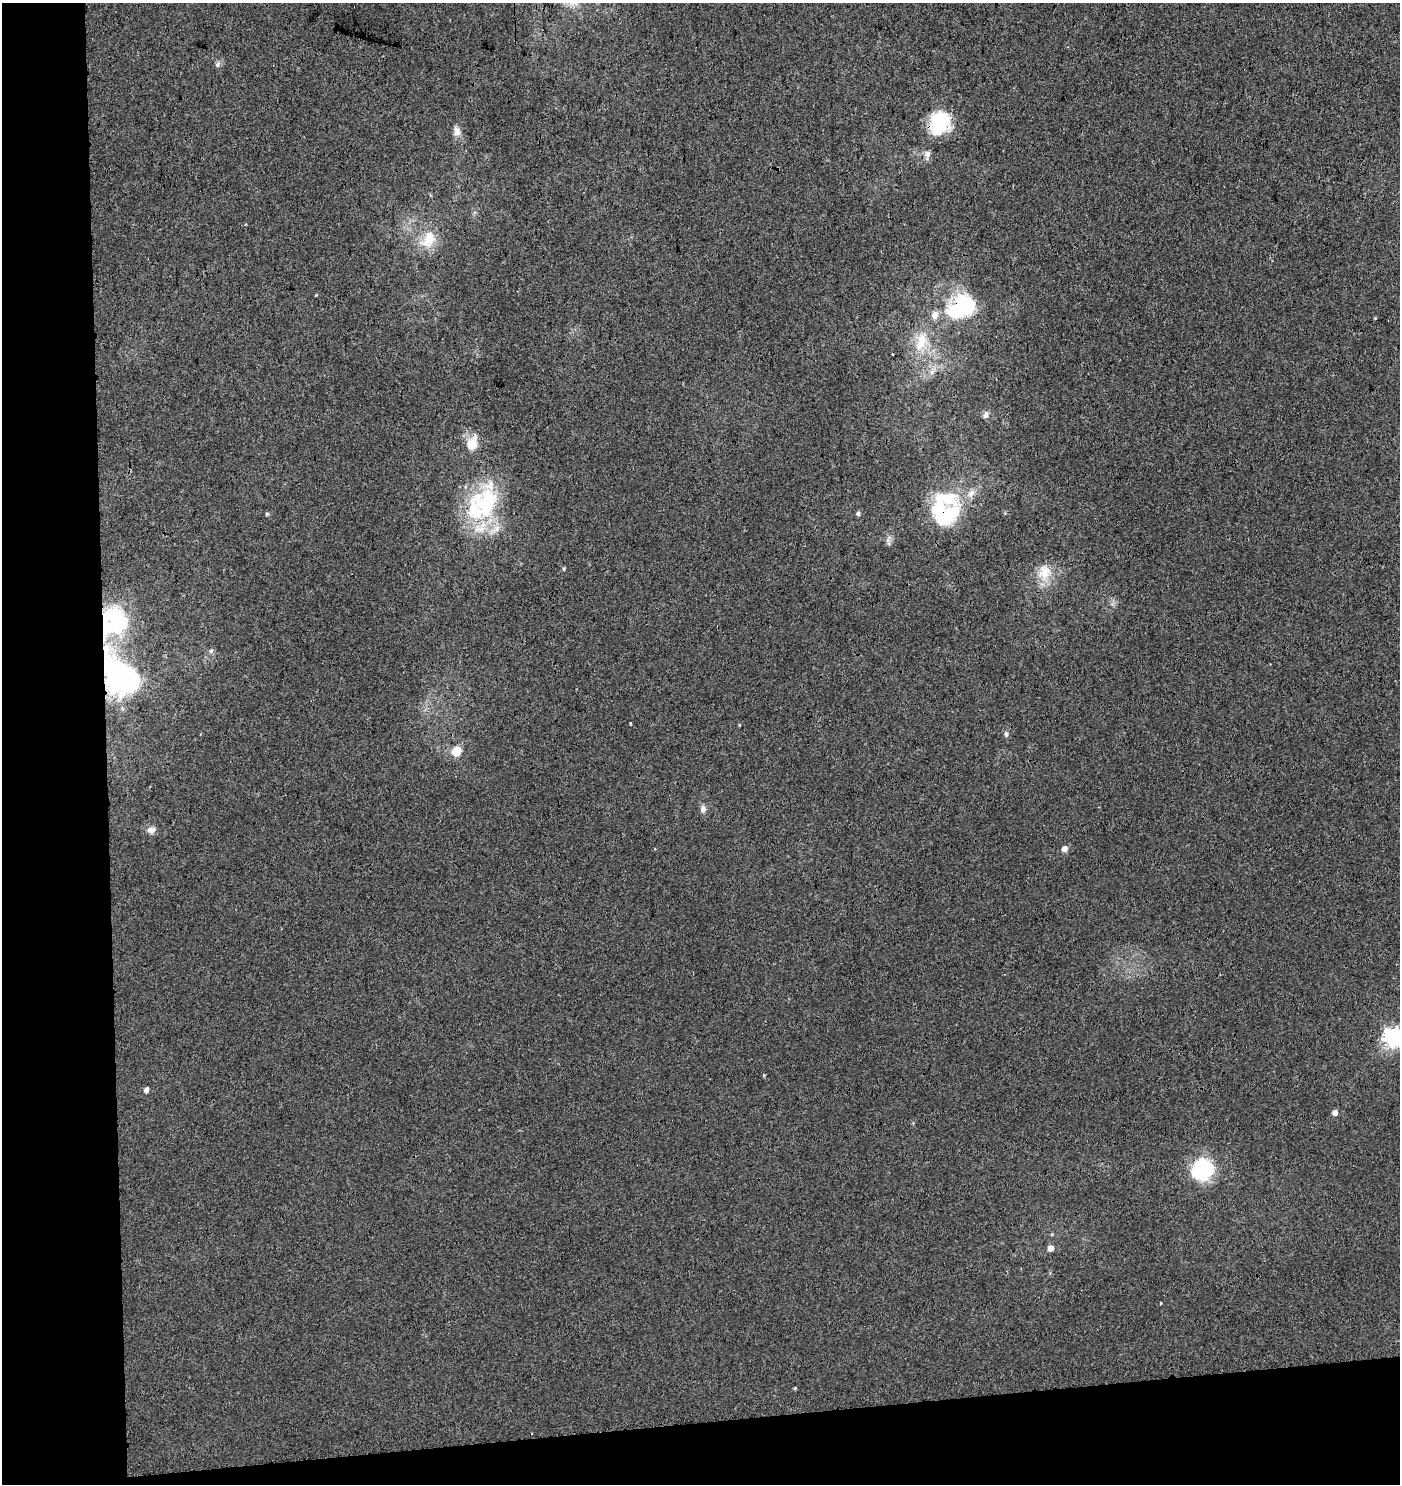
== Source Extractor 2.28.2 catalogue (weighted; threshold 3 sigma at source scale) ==
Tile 7 of 3 x 3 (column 1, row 3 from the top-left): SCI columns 3-1400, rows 52-1533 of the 4244 x 4552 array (HDU 1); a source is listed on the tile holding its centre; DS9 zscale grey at full resolution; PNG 1402 x 1486 px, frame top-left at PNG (2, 3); no overlay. Shown black and unused: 12% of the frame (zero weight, under 3 of 4 exposures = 5% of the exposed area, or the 3 px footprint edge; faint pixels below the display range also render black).
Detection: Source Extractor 2.28.2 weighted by HDU 2 'WHT'; one run over the whole footprint, this tile lists its part. Background -0.00215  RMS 0.0037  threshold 0.0169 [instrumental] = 3 sigma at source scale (4.5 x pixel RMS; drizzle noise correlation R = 1.50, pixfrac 1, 0.0396/0.0396 arcsec/px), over >= 5 px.
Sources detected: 43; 3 inside a brighter object's white glare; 3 cosmic-ray / hot-pixel residue — not listed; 5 inside a brighter listed object's ellipse — not listed separately; the other 32 listed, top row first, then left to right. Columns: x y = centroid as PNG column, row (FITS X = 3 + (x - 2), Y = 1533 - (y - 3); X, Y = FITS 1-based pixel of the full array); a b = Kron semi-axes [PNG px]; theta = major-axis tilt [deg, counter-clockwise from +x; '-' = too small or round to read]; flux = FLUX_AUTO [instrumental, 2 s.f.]
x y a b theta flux
217 64 8 6 72 1
939 123 26 22 69 19
457 131 12 9 -73 2.4
927 154 13 8 84 1.8
428 240 27 17 64 9.8
954 311 32 22 71 19
921 342 29 14 73 11
986 415 10 6 59 1.3
472 444 19 13 66 6.6
971 493 13 8 57 2.6
487 503 52 31 81 34
858 513 5 5 - 0.88
267 514 5 5 - 0.53
945 514 34 27 -10 28
564 569 5 4 - 0.47
1044 572 23 18 76 7.7
116 620 41 30 -59 33
211 651 7 5 66 0.84
124 678 40 35 -44 65
630 724 4 2 - 0.47
1006 734 7 5 89 0.89
456 751 9 7 45 7.3
703 809 9 7 88 1.5
151 830 12 10 1 2
1064 849 6 5 - 2.3
1393 1037 7 7 - 170
146 1090 5 5 - 1.5
1335 1113 5 5 - 2.1
1203 1169 26 24 44 25
1051 1248 5 5 - 2.8
1161 1303 3 3 - 0.82
795 1388 5 4 - 0.36
Overlapping masked pixels (flux is a lower limit): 6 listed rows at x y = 939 123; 954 311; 472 444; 945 514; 116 620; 124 678
Isophote crosses this tile's border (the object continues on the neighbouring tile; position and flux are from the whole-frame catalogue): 1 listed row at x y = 1393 1037